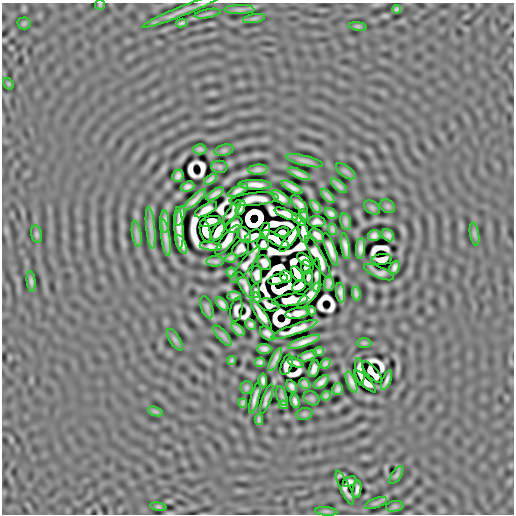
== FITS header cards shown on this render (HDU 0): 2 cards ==
NAXIS1  =                  512
NAXIS2  =                  512

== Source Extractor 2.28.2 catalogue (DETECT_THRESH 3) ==
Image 512 x 512 px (HDU 0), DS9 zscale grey, 1 PNG px = 1 image px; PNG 516 x 516 px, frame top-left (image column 1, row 512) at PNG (2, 3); each listed source drawn as its Kron ellipse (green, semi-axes under 4 px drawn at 4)
Background 6.07e-06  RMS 3.1e-04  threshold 9.25e-04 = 3 sigma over >= 5 px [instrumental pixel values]
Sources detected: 180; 24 with non-positive FLUX_AUTO (blend fragments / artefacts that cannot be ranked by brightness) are neither listed nor drawn; the other 156 listed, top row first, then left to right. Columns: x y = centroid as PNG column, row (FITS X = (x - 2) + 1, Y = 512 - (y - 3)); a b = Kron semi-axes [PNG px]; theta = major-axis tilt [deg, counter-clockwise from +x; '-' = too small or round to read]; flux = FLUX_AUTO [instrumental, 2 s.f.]
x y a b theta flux
100 5 5 5 - 0.027
397 9 4 3 - 0.037
239 10 15 4 0 0.064
182 11 43 5 22 0.16
208 14 13 4 10 0.049
254 19 11 4 11 0.047
24 23 6 6 - 0.032
182 23 5 3 - 0.038
358 26 9 4 -8 0.032
8 84 6 4 -60 0.024
200 149 6 5 - 0.05
224 150 10 5 13 0.042
304 161 19 5 -14 0.093
219 167 8 6 -1 0.038
258 170 10 5 3 0.08
346 171 11 5 -35 0.054
299 174 12 4 -24 0.1
178 176 6 5 - 0.072
211 179 7 3 35 0.058
255 185 17 4 -1 0.15
339 186 9 4 -42 0.073
188 187 7 5 19 0.072
292 187 11 4 -27 0.11
238 191 11 4 29 0.1
215 194 10 4 32 0.087
328 196 8 3 -47 0.066
280 197 10 5 -35 0.13
254 199 24 6 6 0.033
195 200 14 4 44 0.12
299 204 11 5 -49 0.079
316 206 7 4 -53 0.067
387 206 8 6 -32 0.038
241 208 8 4 68 0.06
372 208 9 6 -37 0.04
206 210 12 5 29 0.1
232 213 14 5 58 0.025
286 214 12 4 -23 0.16
331 214 6 4 -36 0.071
304 215 6 4 -63 0.047
180 216 10 4 74 0.1
299 220 8 4 -39 0.033
165 221 11 4 -89 0.1
210 221 10 5 14 0.21
345 221 8 5 -76 0.062
317 222 9 5 -2 0.074
234 225 9 6 45 0.015
151 228 21 4 -84 0.14
179 228 21 4 -87 0.18
333 229 6 4 -71 0.051
205 231 11 5 -78 0.22
218 231 10 5 58 0.38
265 231 8 4 78 0.053
282 232 7 4 15 0.16
304 232 11 5 -78 0.12
36 234 9 5 -76 0.04
137 234 13 4 -81 0.081
474 234 11 4 -79 0.053
244 235 8 6 -62 0.033
317 235 8 5 -46 0.087
388 235 7 5 -44 0.076
253 236 9 5 31 0.0069
374 236 6 5 - 0.079
166 238 18 4 -82 0.14
275 239 15 5 -31 0.12
227 240 18 6 52 0.1
289 240 15 4 52 0.2
263 244 6 5 - 0.015
181 245 10 4 -66 0.1
211 246 11 4 -6 0.086
345 246 13 4 -81 0.12
360 248 10 4 84 0.1
240 249 9 7 41 0.052
331 249 17 5 -70 0.14
318 257 24 6 -61 0.11
231 258 5 4 - 0.054
382 259 10 5 5 0.13
305 260 9 5 -37 0.12
215 261 9 5 1 0.053
264 263 8 6 -54 0.087
245 265 22 5 52 0.07
306 267 7 5 -86 0.095
394 267 7 4 66 0.074
231 272 4 4 - 0.045
379 272 16 5 -24 0.061
297 274 9 5 -61 0.56
257 275 9 5 -87 0.072
316 275 17 3 87 0.0022
286 277 6 5 - 0.22
308 277 7 3 90 0.064
278 279 10 5 14 0.27
31 281 10 4 -83 0.062
329 283 8 4 87 0.08
244 285 14 5 -61 0.049
299 286 7 5 33 0.27
255 291 7 3 87 0.027
340 293 10 4 -83 0.094
356 293 7 3 -83 0.06
309 295 17 5 49 0.072
234 296 7 4 5 0.059
256 298 5 3 - 0.035
290 300 18 6 6 0.2
222 304 8 4 -50 0.083
269 305 11 6 -13 0.016
207 307 11 5 -71 0.046
236 310 12 6 79 0.0043
311 311 5 4 - 0.044
298 313 12 5 10 0.15
261 315 17 4 -56 0.13
250 324 5 4 - 0.055
238 330 8 4 -45 0.072
294 330 24 5 20 0.23
267 334 9 5 -42 0.093
223 336 13 5 -50 0.065
175 340 12 5 -58 0.053
304 342 17 4 19 0.18
364 343 7 5 0 0.034
264 349 7 5 0 0.079
319 351 6 4 22 0.057
308 356 10 4 19 0.095
275 359 12 3 64 0.1
232 360 4 4 - 0.037
260 362 5 4 - 0.053
295 363 8 4 -24 0.061
325 364 5 4 - 0.055
287 365 11 5 70 0.06
314 369 9 5 73 0.093
360 372 14 4 -83 0.1
372 372 14 5 -48 0.086
263 380 7 4 -87 0.065
387 380 10 3 68 0.077
365 381 15 5 -45 0.095
321 382 9 4 41 0.091
351 382 11 4 -67 0.11
305 384 6 4 -46 0.058
292 386 7 5 -61 0.069
247 388 6 6 - 0.036
338 389 6 5 - 0.066
282 396 10 5 -71 0.042
326 396 5 4 - 0.047
255 397 16 3 76 0.1
311 398 8 6 -32 0.039
267 399 15 4 70 0.074
295 401 7 4 -77 0.07
243 403 4 3 - 0.037
283 405 4 4 - 0.04
155 411 7 4 -19 0.042
304 414 8 6 15 0.039
259 420 5 3 - 0.037
396 475 10 4 56 0.04
349 482 7 4 29 0.042
345 487 18 5 -65 0.016
357 489 8 4 82 0.065
376 503 11 5 20 0.046
395 506 9 5 6 0.037
158 507 8 4 -8 0.023
326 511 11 4 -5 0.042
At the frame edge (FLAGS 8, measured only in part): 1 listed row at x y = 182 11
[24 non-positive-flux detections neither listed nor drawn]